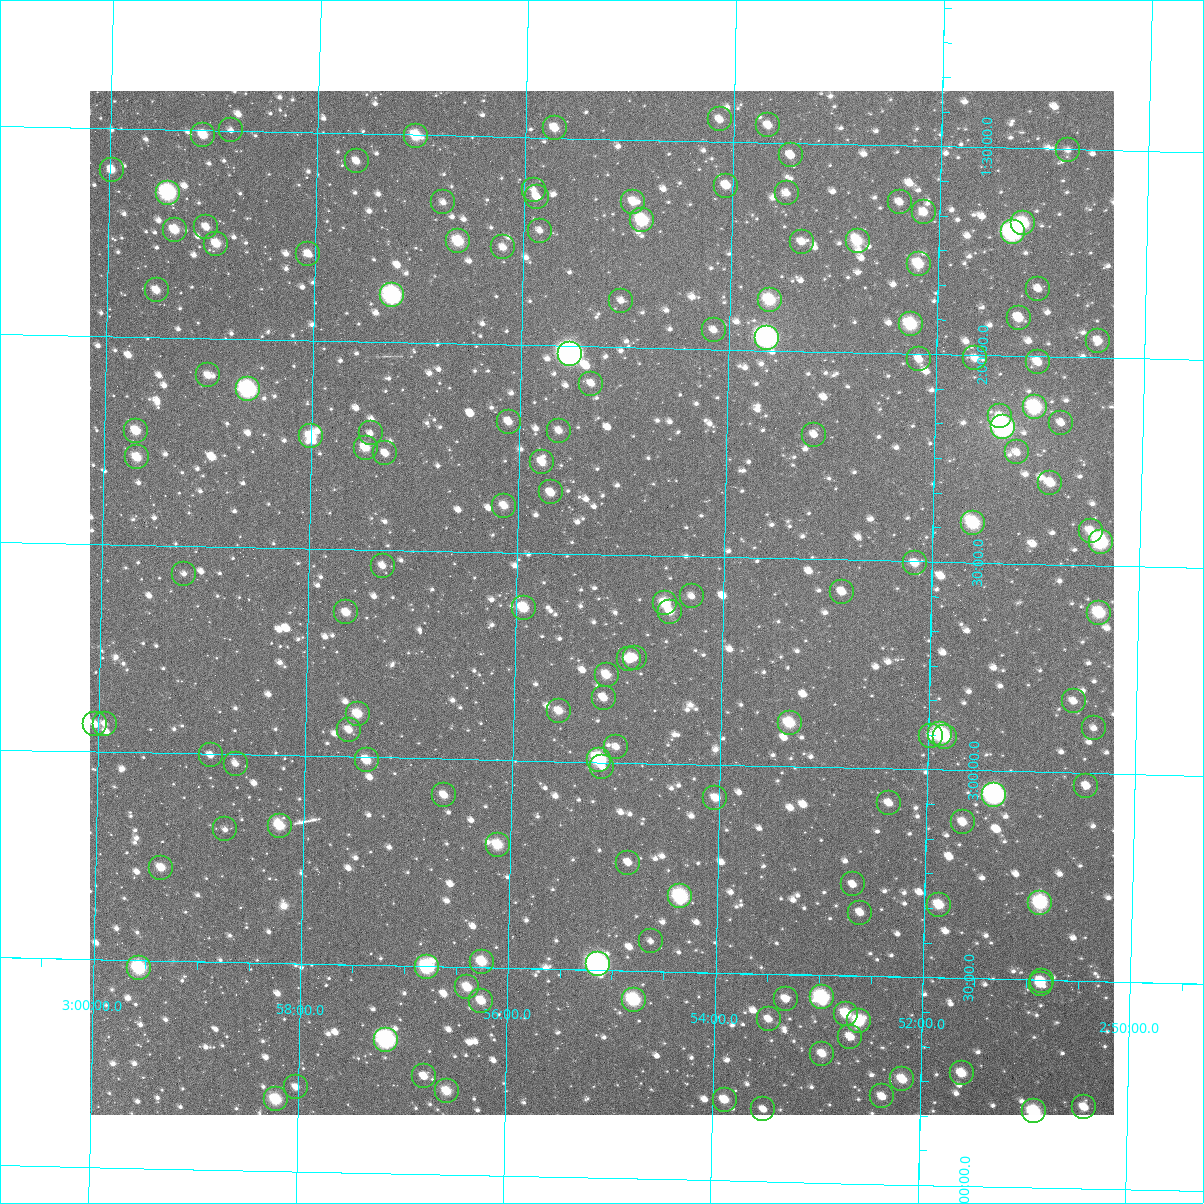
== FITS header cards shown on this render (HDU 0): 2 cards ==
NAXIS1  =                 1024
NAXIS2  =                 1024

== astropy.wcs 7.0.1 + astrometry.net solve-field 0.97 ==
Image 1024 x 1024 px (HDU 0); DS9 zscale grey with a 90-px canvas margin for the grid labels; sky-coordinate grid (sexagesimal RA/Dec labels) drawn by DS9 from the SOLVED WCS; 146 Tycho-2 reference stars matched to detected sources circled (green)
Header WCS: RA---TAN-SIP/DEC--TAN-SIP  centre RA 02:55:10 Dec +02:37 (43.79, +2.62 deg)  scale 8.66 arcsec/px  FOV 147.9' x 147.9'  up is +179 deg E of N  parity flipped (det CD > 0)
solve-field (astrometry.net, Tycho-2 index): VERIFIED the header's WCS against the Tycho-2 star catalogue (verified at 6 index scales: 18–146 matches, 0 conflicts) and refined it, rather than solving blind
Solved WCS: RA---TAN-SIP/DEC--TAN-SIP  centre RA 02:55:10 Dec +02:37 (43.79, +2.62 deg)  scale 8.66 arcsec/px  FOV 147.9' x 147.9'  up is +179 deg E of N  parity flipped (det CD > 0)
The solver's refit moves the header's centre by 3 arcsec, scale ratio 1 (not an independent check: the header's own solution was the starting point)
Tycho-2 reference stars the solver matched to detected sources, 146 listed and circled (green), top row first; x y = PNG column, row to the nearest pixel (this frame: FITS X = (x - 90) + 1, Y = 1024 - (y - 91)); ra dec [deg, ICRS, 3 dp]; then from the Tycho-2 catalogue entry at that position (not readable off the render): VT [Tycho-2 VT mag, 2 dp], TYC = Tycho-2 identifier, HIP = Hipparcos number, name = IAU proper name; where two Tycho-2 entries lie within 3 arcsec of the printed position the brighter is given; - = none
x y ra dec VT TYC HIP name
720 119 43.534 +1.447 11.63 48-205-1 - -
768 125 43.417 +1.459 11.66 48-194-1 - -
555 128 43.930 +1.476 10.96 48-874-1 - -
231 130 44.709 +1.498 11.67 48-928-1 - -
203 135 44.775 +1.511 10.20 48-826-1 - -
416 136 44.263 +1.502 9.92 48-1076-1 - -
1068 150 42.694 +1.502 11.74 48-34-1 - -
791 155 43.361 +1.530 11.45 48-106-1 - -
357 161 44.405 +1.567 11.47 48-1126-1 - -
112 170 44.994 +1.599 10.85 48-1215-1 - -
726 186 43.514 +1.606 10.88 48-619-1 - -
534 190 43.978 +1.625 12.50 48-957-1 - -
168 193 44.858 +1.651 7.91 48-953-1 13927 -
787 193 43.369 +1.621 11.55 48-71-1 - -
537 197 43.970 +1.643 11.34 48-802-1 - -
443 202 44.195 +1.661 12.03 48-805-1 - -
633 202 43.737 +1.650 10.86 48-241-1 - -
900 202 43.096 +1.637 11.48 48-615-1 - -
924 212 43.038 +1.659 11.21 48-11-1 - -
642 220 43.715 +1.693 9.13 48-461-1 - -
1023 223 42.798 +1.680 9.48 48-276-1 13302 -
206 227 44.764 +1.732 11.13 48-693-1 - -
175 230 44.839 +1.741 10.52 48-869-1 - -
540 231 43.961 +1.724 11.89 48-670-1 - -
1013 232 42.823 +1.703 8.00 48-443-1 - -
458 241 44.157 +1.753 9.73 48-729-1 - -
858 241 43.196 +1.731 10.05 48-200-1 - -
802 242 43.330 +1.737 11.60 48-306-1 - -
216 244 44.738 +1.772 10.56 48-1105-1 - -
503 247 44.048 +1.766 12.03 48-888-1 - -
308 254 44.517 +1.792 12.04 48-985-1 - -
919 264 43.047 +1.784 10.02 48-512-1 - -
1038 289 42.758 +1.838 11.65 48-292-1 - -
157 290 44.880 +1.887 11.29 48-1078-1 - -
392 295 44.312 +1.887 7.66 48-1066-1 13773 -
770 300 43.404 +1.878 9.45 48-73-1 13481 -
621 301 43.761 +1.888 11.68 48-374-1 - -
1019 318 42.803 +1.908 10.92 48-128-1 - -
911 324 43.063 +1.929 9.28 48-316-1 13386 -
714 330 43.537 +1.954 11.94 48-219-1 - -
767 338 43.409 +1.969 6.84 48-271-1 13482 -
1098 341 42.611 +1.959 11.34 48-555-1 - -
570 354 43.882 +2.018 6.58 48-1600-1 13629 -
975 358 42.906 +2.008 11.90 48-190-1 - -
919 359 43.041 +2.014 11.43 48-218-1 - -
1038 362 42.756 +2.013 11.38 48-384-1 - -
208 375 44.752 +2.089 11.40 48-722-1 - -
591 384 43.829 +2.089 12.27 48-787-1 - -
248 389 44.656 +2.121 7.70 48-790-1 13869 -
1035 407 42.760 +2.122 8.75 48-586-1 - -
1000 416 42.844 +2.145 11.71 48-127-1 - -
509 422 44.026 +2.185 11.17 48-785-1 - -
1061 423 42.696 +2.158 11.31 48-378-1 - -
1003 427 42.835 +2.173 7.17 48-224-1 13313 -
136 431 44.923 +2.226 10.53 48-1156-1 - -
559 431 43.904 +2.204 12.06 48-698-1 - -
371 433 44.358 +2.220 11.86 48-1041-1 - -
814 435 43.290 +2.200 11.78 48-229-1 - -
311 436 44.501 +2.231 9.82 48-655-1 - -
366 448 44.369 +2.255 10.37 48-915-1 - -
1017 452 42.801 +2.232 11.29 48-78-1 - -
385 453 44.321 +2.268 11.69 48-808-1 - -
137 457 44.919 +2.290 10.41 48-758-1 - -
542 462 43.944 +2.279 11.23 48-701-1 - -
1050 483 42.719 +2.304 10.83 48-125-1 - -
551 492 43.920 +2.353 11.01 48-840-1 - -
504 506 44.033 +2.387 10.75 48-846-1 - -
973 523 42.902 +2.404 9.31 48-157-1 - -
1091 531 42.619 +2.417 11.42 48-184-1 - -
1101 542 42.594 +2.444 8.63 48-95-1 13234 -
915 563 43.041 +2.504 11.16 51-5-1 - -
383 566 44.322 +2.538 11.84 51-986-1 - -
184 574 44.800 +2.568 11.58 51-1093-1 - -
842 592 43.214 +2.577 11.12 51-61-1 - -
692 596 43.576 +2.596 12.31 51-100-1 - -
665 603 43.639 +2.614 10.10 51-24-1 - -
524 608 43.981 +2.632 9.97 51-1050-1 - -
346 612 44.407 +2.653 11.21 51-979-1 - -
670 612 43.628 +2.634 10.94 51-54-1 - -
1099 613 42.594 +2.613 9.49 51-116-1 - -
635 658 43.711 +2.747 12.00 51-97-1 13572 -
629 659 43.723 +2.751 10.95 51-96-1 - -
607 675 43.777 +2.789 10.82 51-80-1 - -
604 698 43.783 +2.845 11.10 51-94-1 - -
1074 701 42.651 +2.828 11.48 51-86-1 - -
559 711 43.890 +2.878 11.27 51-1118-1 - -
358 714 44.375 +2.896 10.44 51-1069-1 - -
790 723 43.334 +2.895 9.83 51-37-1 - -
95 724 45.006 +2.934 11.11 58-1187-1 - -
105 724 44.984 +2.932 11.83 51-995-1 - -
1094 728 42.601 +2.891 11.40 51-150-1 - -
349 730 44.395 +2.935 11.47 51-1105-1 - -
940 734 42.970 +2.914 8.95 51-146-1 - -
931 736 42.993 +2.920 11.41 51-163-1 - -
945 737 42.959 +2.920 9.99 51-106-1 - -
616 747 43.750 +2.962 11.72 51-165-1 - -
211 755 44.727 +3.002 11.55 51-1086-1 - -
367 760 44.351 +3.007 10.76 51-999-1 - -
599 760 43.790 +2.994 8.79 51-167-1 - -
236 764 44.666 +3.022 11.76 51-1058-1 - -
602 767 43.782 +3.012 11.72 51-91-1 - -
1086 786 42.616 +3.031 11.62 51-192-1 - -
444 795 44.163 +3.087 11.03 51-1061-1 - -
994 795 42.837 +3.057 7.42 51-70-1 13314 -
715 798 43.509 +3.080 11.09 51-157-1 - -
889 803 43.090 +3.083 10.98 51-25-1 - -
963 822 42.912 +3.125 11.28 51-171-1 - -
280 826 44.557 +3.169 9.97 51-1109-1 - -
225 829 44.688 +3.181 12.41 51-1103-1 - -
498 845 44.031 +3.204 9.98 51-1499-1 - -
628 863 43.715 +3.240 11.46 51-1154-1 - -
161 868 44.840 +3.276 10.62 51-974-1 - -
853 884 43.172 +3.281 12.20 51-89-1 13412 -
680 896 43.588 +3.318 8.55 51-1653-1 - -
1040 903 42.720 +3.315 8.99 51-143-1 - -
939 905 42.964 +3.325 10.37 51-44-1 - -
860 913 43.154 +3.348 11.72 51-159-1 - -
651 941 43.657 +3.428 11.55 51-937-1 - -
482 962 44.063 +3.486 10.07 51-521-1 - -
598 964 43.784 +3.487 6.93 51-376-1 13593 -
427 967 44.195 +3.501 8.71 51-633-1 - -
139 968 44.890 +3.518 8.78 51-832-1 13937 -
1042 981 42.713 +3.502 11.10 51-276-1 - -
1041 984 42.715 +3.510 11.06 51-838-1 - -
467 987 44.097 +3.549 10.55 51-284-1 - -
822 997 43.241 +3.554 8.49 51-566-1 - -
786 999 43.328 +3.560 11.36 51-655-1 - -
634 1000 43.695 +3.569 8.92 51-383-1 - -
481 1001 44.062 +3.580 10.73 51-955-1 - -
846 1014 43.183 +3.592 9.97 51-953-1 - -
769 1019 43.369 +3.609 11.25 51-946-1 - -
859 1021 43.151 +3.609 9.51 51-822-1 - -
850 1037 43.171 +3.648 10.90 51-867-1 - -
386 1040 44.290 +3.679 7.62 51-927-1 13762 -
822 1054 43.238 +3.690 10.77 51-743-1 - -
962 1073 42.901 +3.729 10.63 51-909-1 - -
424 1076 44.197 +3.764 11.46 51-933-1 - -
902 1079 43.043 +3.746 10.41 51-701-1 - -
296 1087 44.505 +3.798 11.94 51-531-1 - -
447 1091 44.142 +3.799 10.43 51-310-1 - -
882 1096 43.091 +3.789 11.06 51-349-1 - -
276 1099 44.553 +3.828 9.36 51-790-1 - -
725 1100 43.471 +3.805 10.66 51-754-1 - -
1084 1107 42.604 +3.804 11.02 51-577-1 - -
763 1109 43.377 +3.827 11.40 51-560-1 - -
1034 1111 42.724 +3.817 9.11 51-380-1 13278 -